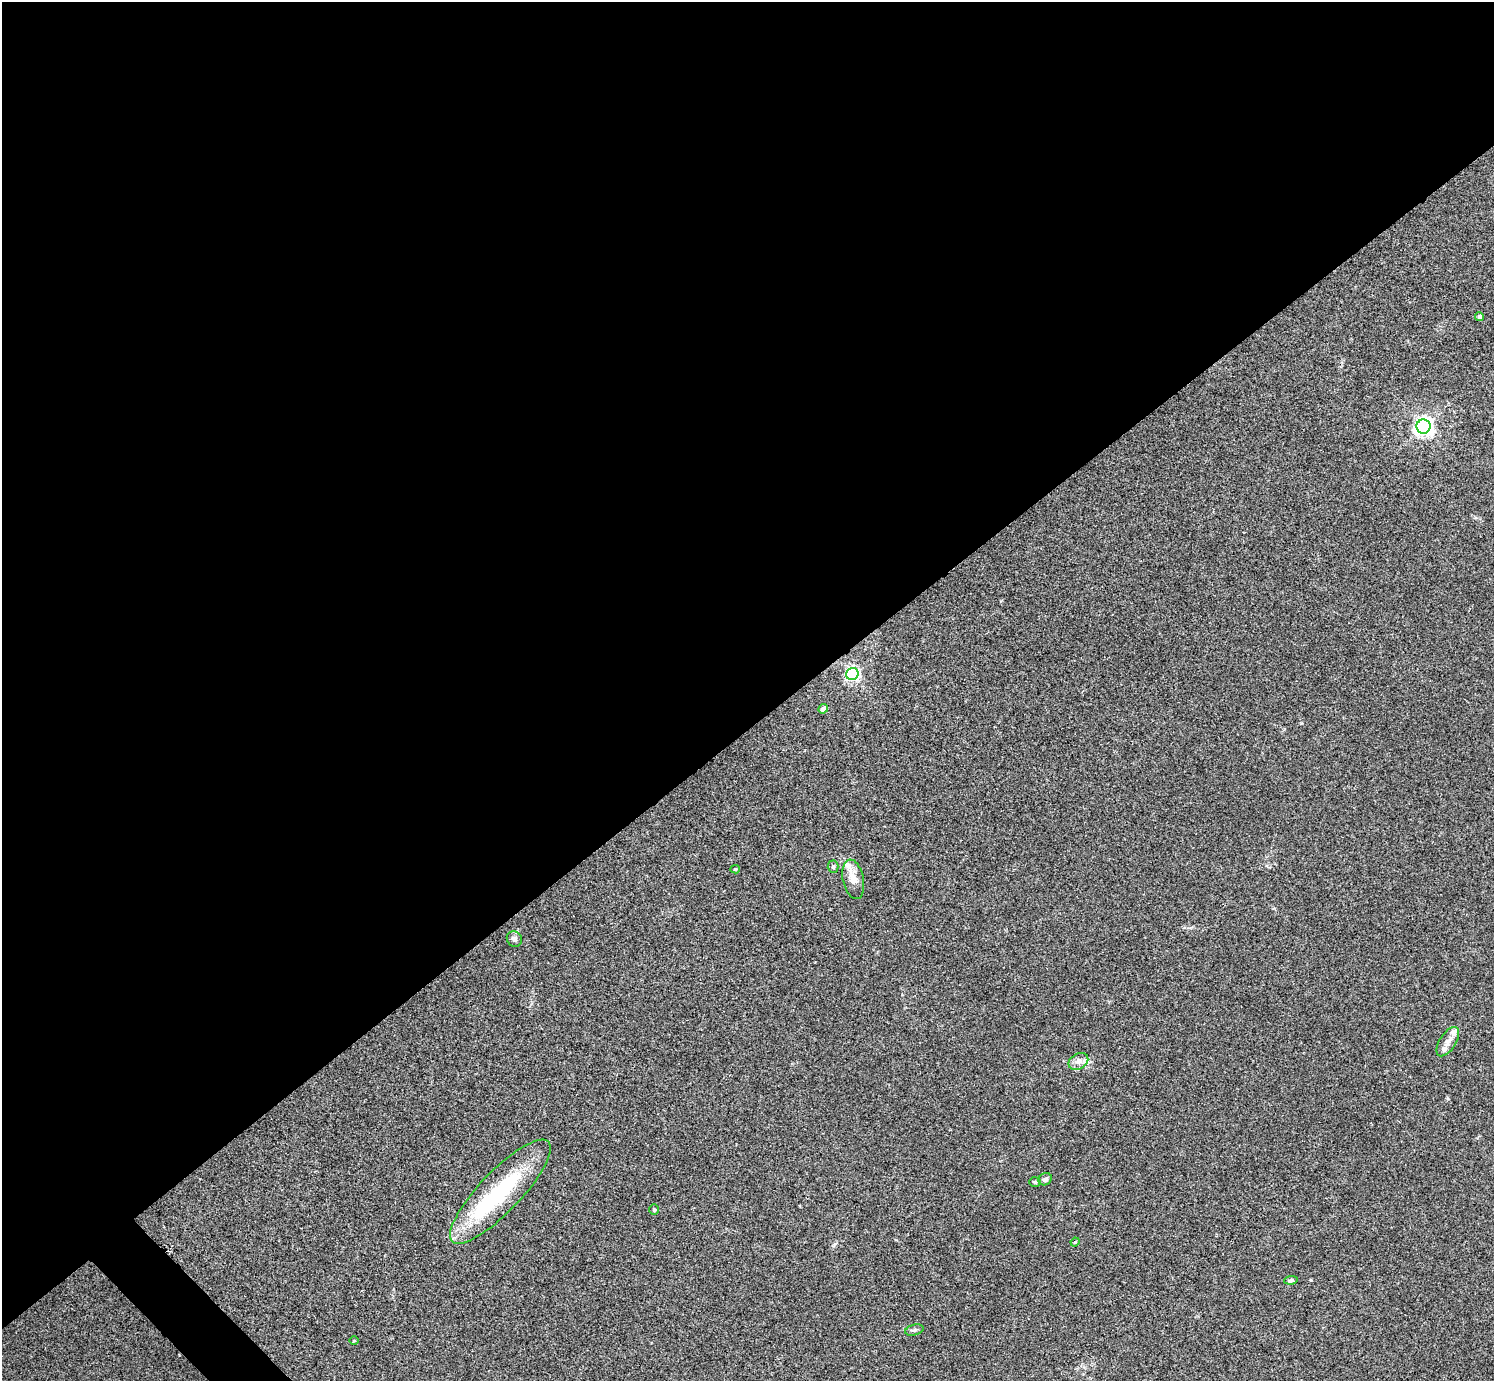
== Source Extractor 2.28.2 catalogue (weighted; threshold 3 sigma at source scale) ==
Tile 2 of 4 x 4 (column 2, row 1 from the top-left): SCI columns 1496-2987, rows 4296-5674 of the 5976 x 5974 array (HDU 1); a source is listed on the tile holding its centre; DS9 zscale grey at full resolution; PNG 1496 x 1383 px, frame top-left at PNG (2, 2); each listed source drawn as its Kron ellipse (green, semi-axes under 4 px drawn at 4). Shown black and unused: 54% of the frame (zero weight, under 3 of 4 exposures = <1% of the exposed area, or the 3 px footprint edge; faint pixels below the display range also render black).
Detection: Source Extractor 2.28.2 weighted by HDU 2 'WHT'; one run over the whole footprint, this tile lists its part. Background 0.0246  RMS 0.0046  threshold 0.0207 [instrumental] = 3 sigma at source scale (4.5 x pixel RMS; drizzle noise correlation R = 1.50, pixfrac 1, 0.05/0.05 arcsec/px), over >= 5 px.
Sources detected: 22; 1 inside a brighter object's white glare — neither listed nor drawn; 3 inside a brighter listed object's ellipse — not listed separately; the other 18 listed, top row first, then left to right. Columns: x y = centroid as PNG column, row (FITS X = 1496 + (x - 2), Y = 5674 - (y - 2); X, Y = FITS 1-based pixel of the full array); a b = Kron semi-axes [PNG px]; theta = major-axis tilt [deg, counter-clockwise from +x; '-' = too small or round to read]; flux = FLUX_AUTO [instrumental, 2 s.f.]
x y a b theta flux
1479 316 4 4 - 1.6
1423 426 7 7 - 210
852 674 6 6 - 93
823 709 5 4 - 2.6
833 867 6 5 - 0.82
735 869 5 4 - 0.62
853 879 20 10 -78 5.1
514 939 8 7 - 1.6
1448 1042 17 8 57 3
1078 1061 10 7 32 2.5
1045 1179 7 6 - 1.4
1035 1182 6 5 - 0.72
500 1192 69 20 46 45
654 1210 5 5 - 0.53
1075 1242 5 3 - 0.44
1291 1280 7 4 8 1
914 1330 9 5 16 1.1
354 1341 5 3 - 0.36